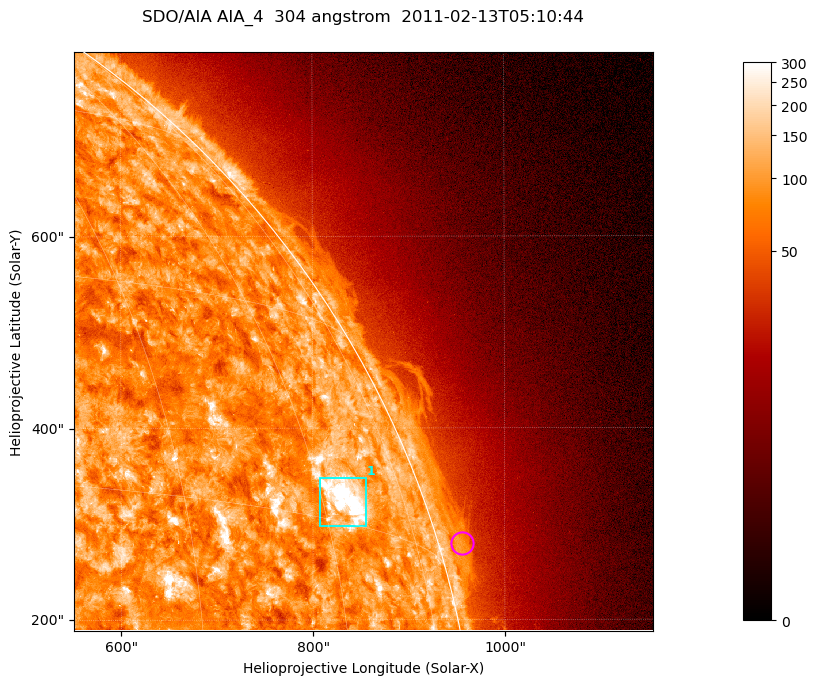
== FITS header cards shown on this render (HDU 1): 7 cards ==
TELESCOP= 'SDO/AIA '           / For AIA: SDO/AIA
INSTRUME= 'AIA_4   '           / For AIA: AIA_ATA1, AIA_ATA2, AIA_ATA3 or AIA_AT
WAVELNTH=                  304 / [angstrom] Wavelength
WAVEUNIT= 'angstrom'           / Wavelength unit: angstrom
DATE-OBS= '2011-02-13T05:10:44.124' / [ISO] Date when observation started; ISO 8
CTYPE1  = 'HPLN-TAN'           / CTYPE1; Typically HPLN
CTYPE2  = 'HPLT-TAN'           / CTYPE2; Typically HPLT

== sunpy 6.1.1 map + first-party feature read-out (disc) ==
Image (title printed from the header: SDO/AIA AIA_4  304 angstrom  2011-02-13T05:10:44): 1006 x 1006 px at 0.6 arcsec/px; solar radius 972 arcsec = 1619 px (partial field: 5.3% of the solar disc is inside the frame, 43% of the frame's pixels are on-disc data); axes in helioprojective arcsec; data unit not stated in the header (colour bar unlabelled)
Orientation: roll -0.132 deg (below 1 deg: not rotated)
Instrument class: DISC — disc imager (sunpy class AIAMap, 304 A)
Bright regions (active regions / flare kernels): reference = the on-disc median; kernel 9 px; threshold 5 sigma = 152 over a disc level ~88.8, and >= 1.15x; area >= 1012 px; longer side >= 12 px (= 7.2 arcsec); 1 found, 1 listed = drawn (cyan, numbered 1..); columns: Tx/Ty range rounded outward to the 2 arcsec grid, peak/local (2 s.f.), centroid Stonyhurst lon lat
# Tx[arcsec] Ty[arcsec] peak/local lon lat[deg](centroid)
1 806..856 298..348 8.9 +63 +17
Off-limb structures (1.02-1.3 R_sun): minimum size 400 px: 4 found; the strongest spans PA ~285..290 deg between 1.02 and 1.03 R_sun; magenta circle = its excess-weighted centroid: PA ~285 deg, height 1.02 R_sun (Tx ~956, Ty ~280 arcsec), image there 2.2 x the reference